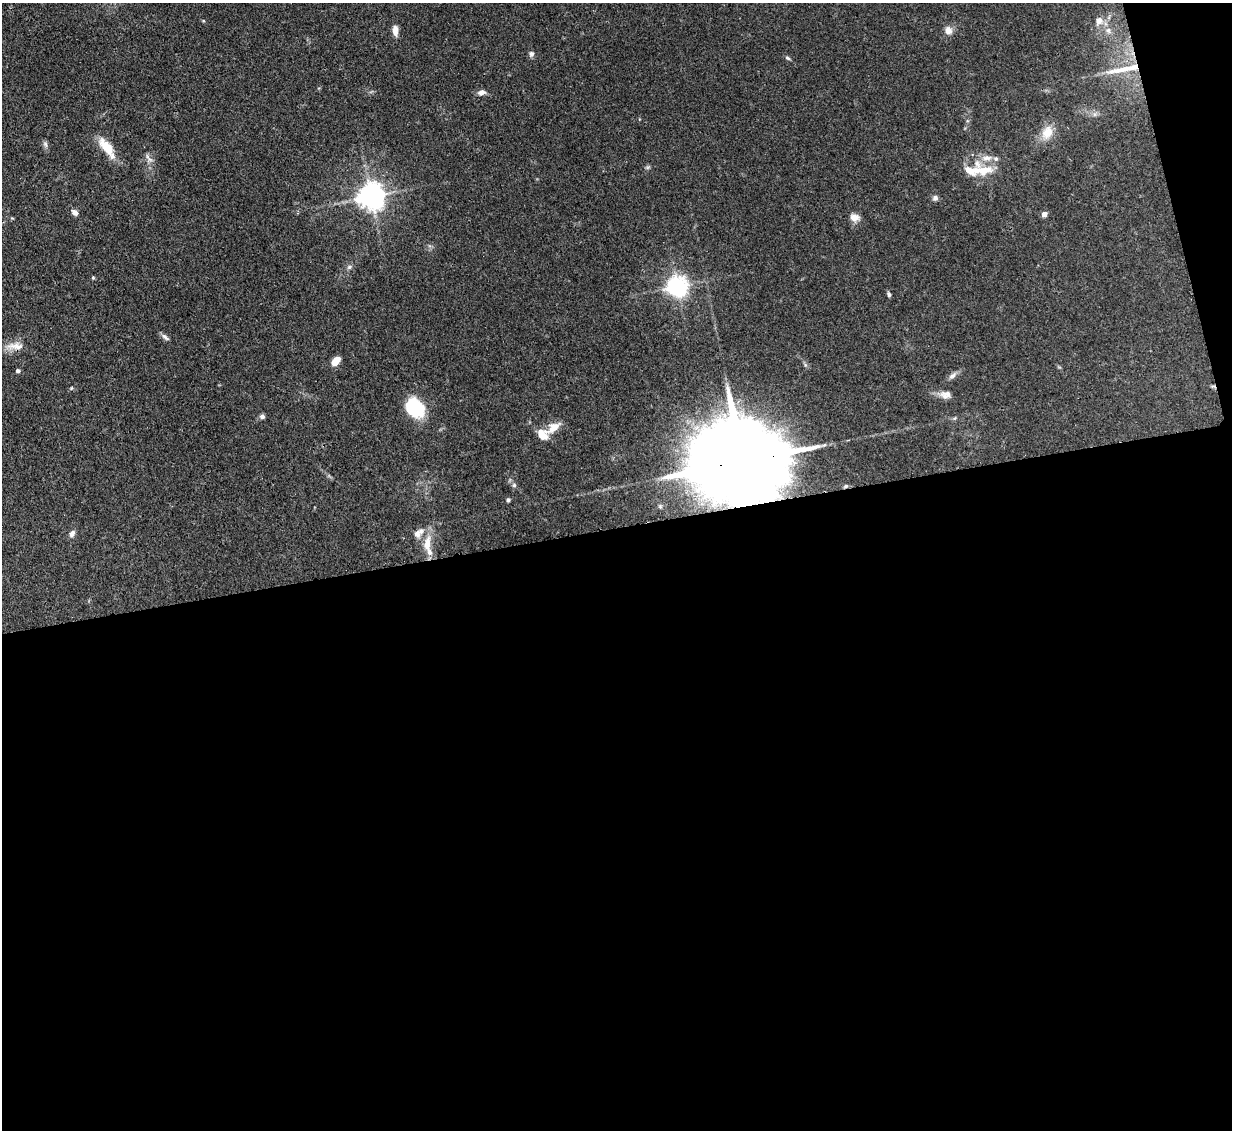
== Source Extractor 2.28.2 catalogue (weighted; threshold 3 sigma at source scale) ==
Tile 16 of 4 x 4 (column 4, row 4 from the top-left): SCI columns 3775-5004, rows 213-1340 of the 5083 x 5061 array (HDU 1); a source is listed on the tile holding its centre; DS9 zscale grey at full resolution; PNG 1234 x 1132 px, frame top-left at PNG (2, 3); no overlay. Shown black and unused: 55% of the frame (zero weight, under 3 of 4 exposures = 9% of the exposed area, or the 3 px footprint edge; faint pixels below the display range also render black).
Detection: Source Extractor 2.28.2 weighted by HDU 2 'WHT'; one run over the whole footprint, this tile lists its part. Background 0.124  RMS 0.0049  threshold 0.0222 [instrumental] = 3 sigma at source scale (4.5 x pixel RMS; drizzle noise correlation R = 1.50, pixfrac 1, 0.05/0.05 arcsec/px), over >= 5 px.
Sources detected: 45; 6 inside a brighter listed object's ellipse — not listed separately; the other 39 listed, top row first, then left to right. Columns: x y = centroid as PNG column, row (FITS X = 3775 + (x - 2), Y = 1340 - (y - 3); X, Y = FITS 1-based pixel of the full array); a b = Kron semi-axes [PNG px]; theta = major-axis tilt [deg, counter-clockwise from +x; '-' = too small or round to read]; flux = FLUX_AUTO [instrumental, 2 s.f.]
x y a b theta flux
203 21 5 3 - 0.47
1099 21 12 11 - 4.4
948 30 10 9 - 3.4
1108 30 9 7 -58 2.5
395 31 13 6 -85 3.4
531 54 7 6 - 1.6
788 58 8 4 -26 0.9
1124 69 54 7 11 13
481 92 8 6 12 2.7
1047 132 19 14 67 7.9
45 144 9 6 -71 1.3
107 148 29 10 -54 11
150 160 8 5 0 1.4
986 170 22 13 10 9.3
371 196 8 8 - 600
935 198 7 7 - 1.6
75 212 9 6 -40 2.1
1044 214 5 5 - 3.1
854 217 12 9 -8 3.4
349 267 7 5 46 1.2
677 286 7 7 - 320
889 294 7 4 -72 1
165 337 12 5 -42 1.6
15 346 25 10 -1 6.1
336 361 8 6 52 7.1
18 371 5 4 - 1.1
952 376 13 6 39 2.1
71 388 5 4 - 0.53
945 395 15 10 3 3.6
415 408 23 17 -50 23
262 417 7 5 -17 1.3
553 427 21 10 37 6.2
543 435 16 12 -57 6.5
742 461 42 19 8 13000
514 485 6 5 - 1
508 500 5 4 - 0.82
72 533 10 6 61 2
417 534 12 10 -76 3.2
427 544 24 10 83 8.3
Overlapping masked pixels (flux is a lower limit): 2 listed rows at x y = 1124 69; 742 461